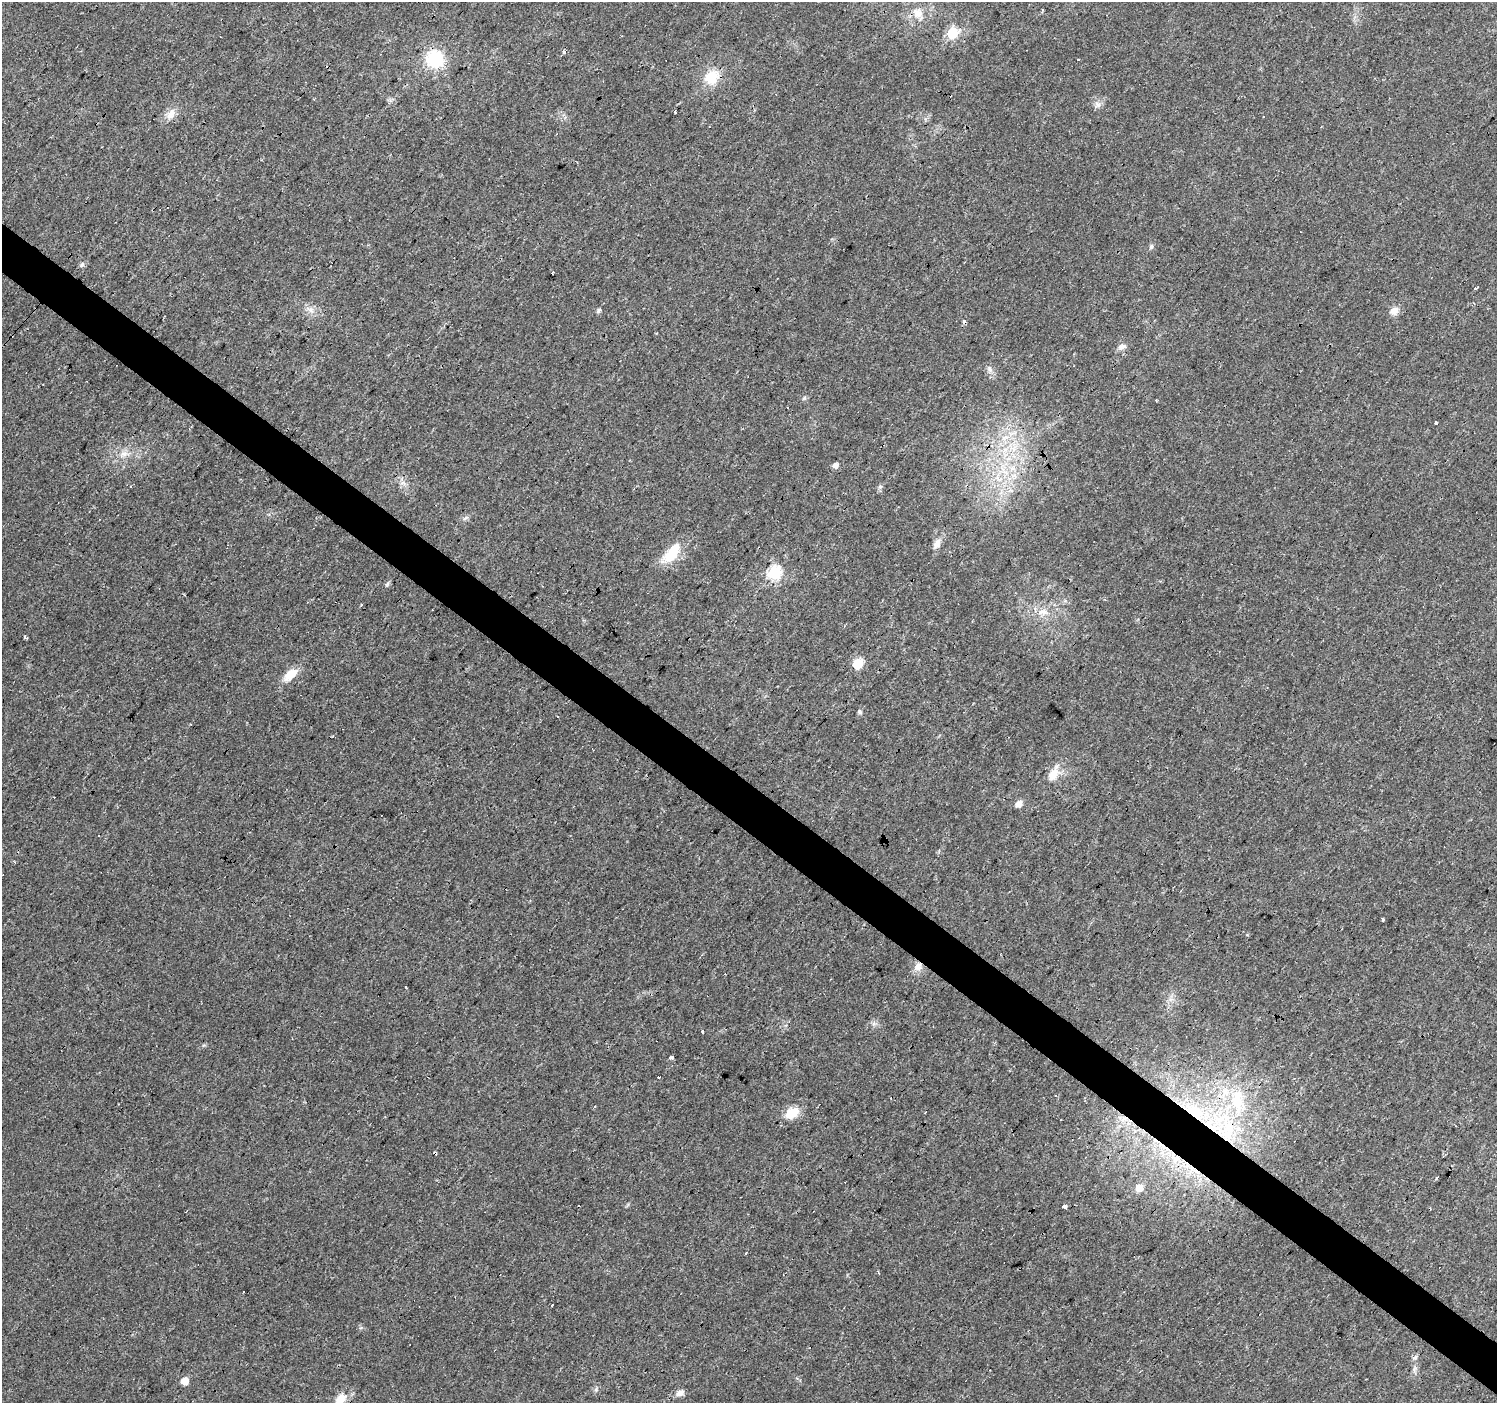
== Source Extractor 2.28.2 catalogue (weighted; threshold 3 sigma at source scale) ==
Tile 6 of 4 x 4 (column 2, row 2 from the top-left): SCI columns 1497-2991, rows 2975-4375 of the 5984 x 6013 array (HDU 1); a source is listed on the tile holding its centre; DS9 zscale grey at full resolution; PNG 1499 x 1405 px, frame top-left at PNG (2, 2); no overlay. Shown black and unused: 4% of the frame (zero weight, under 3 of 4 exposures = <1% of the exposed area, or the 3 px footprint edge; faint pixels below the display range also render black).
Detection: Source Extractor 2.28.2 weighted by HDU 2 'WHT'; one run over the whole footprint, this tile lists its part. Background 0.0294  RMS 0.0034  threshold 0.0154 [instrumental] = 3 sigma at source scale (4.5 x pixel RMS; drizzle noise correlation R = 1.50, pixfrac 1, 0.0396/0.0396 arcsec/px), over >= 5 px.
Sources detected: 80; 1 inside a brighter object's white glare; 18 cosmic-ray / hot-pixel residue — not listed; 2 inside a brighter listed object's ellipse — not listed separately; the other 59 listed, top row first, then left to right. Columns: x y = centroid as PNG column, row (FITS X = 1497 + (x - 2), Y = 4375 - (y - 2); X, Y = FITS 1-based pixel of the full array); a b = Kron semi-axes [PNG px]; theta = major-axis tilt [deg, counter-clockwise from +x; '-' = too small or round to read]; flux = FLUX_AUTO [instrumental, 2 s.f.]
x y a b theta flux
917 13 15 13 -44 4.3
952 33 6 6 - 27
565 52 3 3 - 1.7
434 58 7 7 - 53
712 77 16 14 45 9.3
314 99 3 2 - 0.29
1097 105 9 7 -55 1.4
675 112 3 3 - 0.82
171 114 16 10 58 3.1
1263 116 3 3 - 2.5
1151 246 8 5 63 0.71
82 264 8 5 63 0.77
1475 288 3 2 - 0.84
310 310 11 7 -18 2
598 311 7 5 60 0.67
1394 311 10 9 - 2.4
1122 347 11 7 19 1.6
990 370 9 6 -73 1.3
804 398 6 4 17 0.54
1436 423 4 3 - 3.1
1005 437 13 6 31 2.7
123 454 10 7 14 1.9
835 465 5 5 - 1.8
1013 468 10 6 6 2
131 486 3 2 - 0.24
880 487 6 4 19 0.55
465 518 9 4 35 0.83
937 544 13 8 65 2.4
672 553 30 12 51 10
774 573 6 6 - 48
387 584 8 3 71 0.6
1104 599 3 3 - 0.42
1043 612 15 9 -1 3.6
25 637 5 3 - 0.46
858 664 6 6 - 16
290 675 19 10 40 5.5
860 712 6 5 - 0.62
1053 774 21 11 61 5.3
1018 804 9 6 43 2
1382 919 3 3 - 1.1
918 967 13 10 42 2.6
702 1032 3 3 - 2.2
671 1057 3 3 - 3.7
659 1077 3 3 - 6.2
1194 1111 46 19 -35 28
791 1113 14 10 24 7.2
1124 1119 12 5 24 1.8
1227 1132 44 28 -88 38
435 1153 3 3 - 6.5
1175 1159 18 14 -56 8.3
1139 1188 7 7 - 3.5
1064 1206 4 3 - 11
878 1272 6 3 -66 0.38
1415 1358 8 6 47 0.87
1414 1369 7 4 72 0.78
185 1381 5 5 - 5.9
596 1389 6 5 - 0.65
680 1393 10 7 25 2
341 1398 14 10 54 4.2
Overlapping masked pixels (flux is a lower limit): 6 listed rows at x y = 918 967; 1194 1111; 1124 1119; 1227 1132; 435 1153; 1175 1159
Isophote crosses this tile's border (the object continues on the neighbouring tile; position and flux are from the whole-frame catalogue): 1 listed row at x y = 341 1398